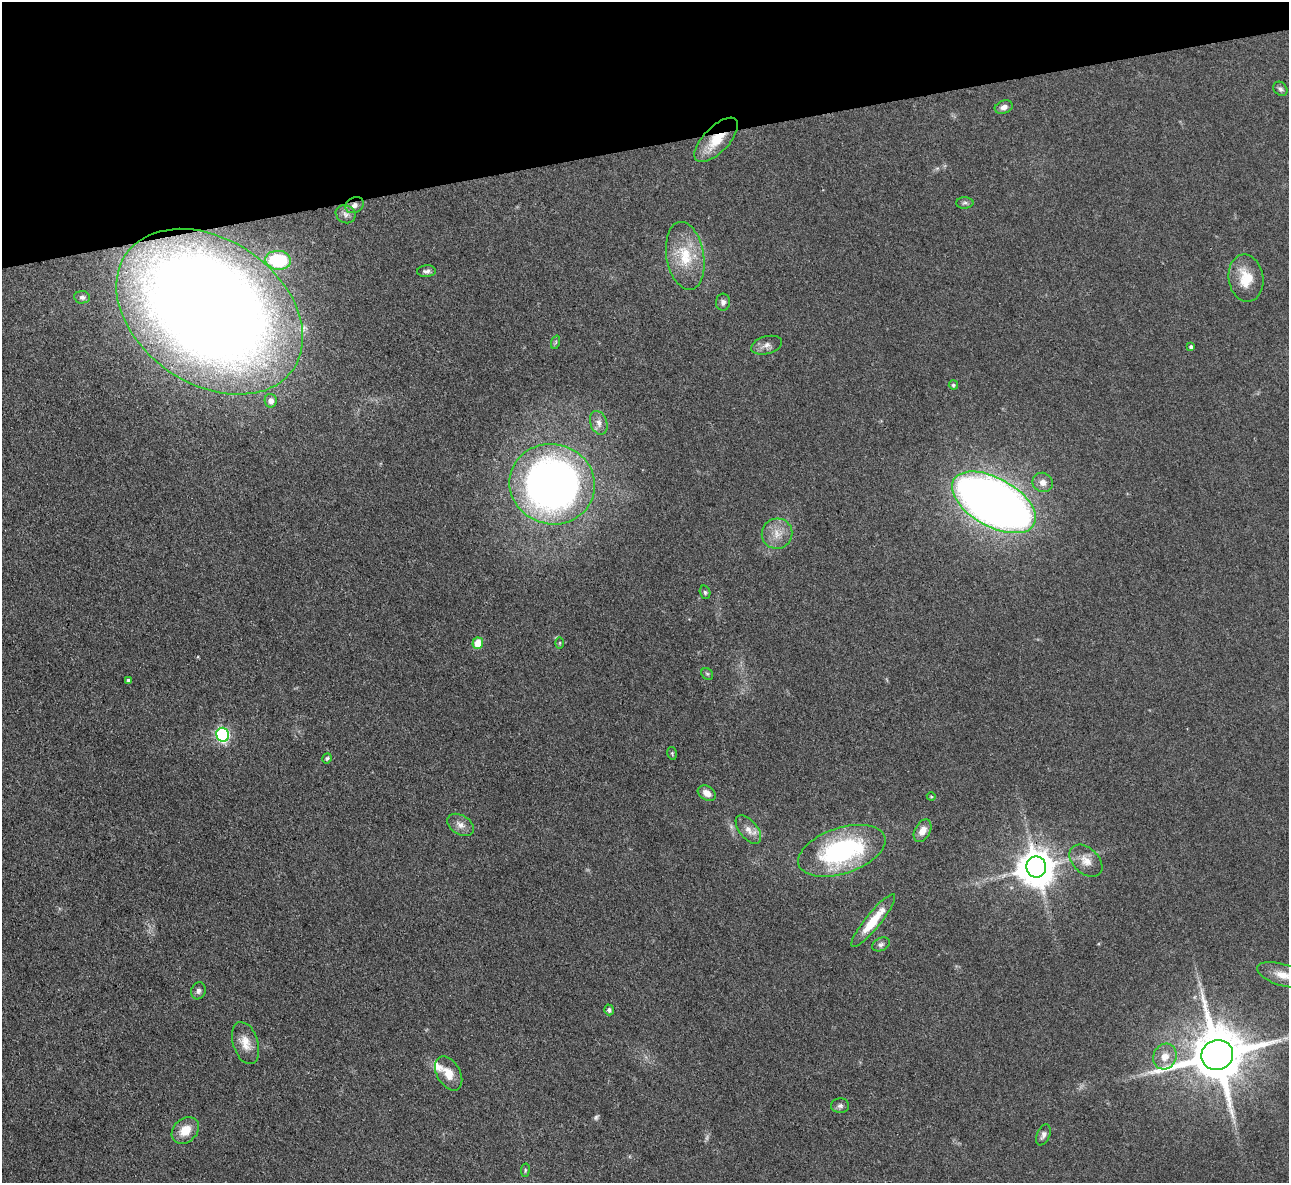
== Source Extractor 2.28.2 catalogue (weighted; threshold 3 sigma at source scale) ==
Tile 3 of 4 x 4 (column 3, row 1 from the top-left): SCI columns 2574-3860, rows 3685-4865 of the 5146 x 5128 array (HDU 1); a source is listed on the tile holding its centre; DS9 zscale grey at full resolution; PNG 1291 x 1185 px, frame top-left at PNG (2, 2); each listed source drawn as its Kron ellipse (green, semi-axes under 4 px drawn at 4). Shown black and unused: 12% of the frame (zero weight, under 3 of 4 exposures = <1% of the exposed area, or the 3 px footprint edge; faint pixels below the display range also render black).
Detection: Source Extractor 2.28.2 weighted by HDU 2 'WHT'; one run over the whole footprint, this tile lists its part. Background 0.0978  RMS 0.0066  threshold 0.0297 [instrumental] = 3 sigma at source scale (4.5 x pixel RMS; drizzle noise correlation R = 1.50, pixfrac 1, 0.05/0.05 arcsec/px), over >= 5 px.
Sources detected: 55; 2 too faint to see at this stretch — neither listed nor drawn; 1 inside a brighter listed object's ellipse — not listed separately; the other 52 listed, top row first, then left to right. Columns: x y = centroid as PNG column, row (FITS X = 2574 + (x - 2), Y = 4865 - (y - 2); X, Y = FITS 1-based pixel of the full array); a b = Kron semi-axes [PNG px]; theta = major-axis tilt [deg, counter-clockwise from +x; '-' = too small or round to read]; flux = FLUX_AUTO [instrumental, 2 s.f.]
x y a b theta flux
1280 89 8 6 -43 1.8
1004 107 9 6 19 3.4
716 140 28 13 46 18
965 203 9 5 1 1.6
355 205 9 7 29 3
346 214 10 8 -30 3
685 256 34 19 -80 25
278 260 13 9 -5 26
426 271 9 6 4 2
1246 278 24 17 -81 17
82 297 8 6 -6 1.8
723 302 8 7 - 2.5
210 312 102 72 -34 950
556 342 7 4 71 1.1
767 345 16 9 15 4.2
1191 347 4 3 - 1.5
953 385 4 4 - 1.2
271 401 7 6 - 4.3
599 423 12 8 -71 4.4
1043 482 10 9 - 4.7
552 484 43 40 -13 420
994 502 46 24 -29 650
777 534 15 15 - 9.3
705 592 7 5 -72 1.3
478 643 6 5 - 16
560 643 6 4 89 0.71
707 674 6 5 - 1
128 680 4 3 - 1.1
222 735 7 6 - 120
672 753 6 4 -79 0.95
327 758 5 4 - 1
707 793 10 7 -32 5.1
931 796 4 4 - 0.71
460 825 15 9 -32 4.8
748 830 17 9 -52 5.6
923 831 12 7 62 6.1
842 851 45 23 18 100
1086 861 19 12 -43 8.2
1036 867 10 10 - 1700
873 921 33 7 51 18
881 944 9 6 23 2
1283 975 27 10 -17 11
198 991 8 7 - 2.1
609 1010 5 5 - 1.6
245 1043 22 12 -72 9.1
1217 1055 16 15 - 4800
1165 1057 13 11 65 7.4
449 1073 18 11 -60 9
840 1106 9 7 1 2.3
185 1130 15 11 43 11
1043 1135 11 6 66 2.6
525 1170 7 3 82 0.79
Overlapping masked pixels (flux is a lower limit): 3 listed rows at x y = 716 140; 355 205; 1036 867
Isophote crosses this tile's border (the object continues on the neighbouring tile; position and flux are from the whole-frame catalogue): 1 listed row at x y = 1283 975